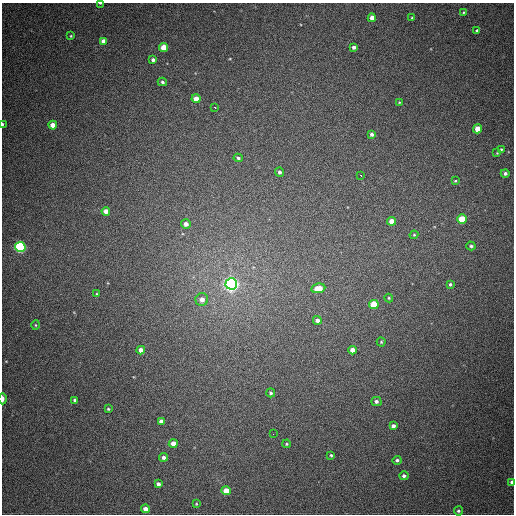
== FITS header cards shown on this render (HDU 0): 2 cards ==
NAXIS1  =                  512
NAXIS2  =                  512

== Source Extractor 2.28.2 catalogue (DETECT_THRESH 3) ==
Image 512 x 512 px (HDU 0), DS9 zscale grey, 1 PNG px = 1 image px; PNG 516 x 516 px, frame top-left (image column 1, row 512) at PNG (2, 3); each listed source drawn as its Kron ellipse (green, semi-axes under 4 px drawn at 4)
Background 504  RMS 14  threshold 42.3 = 3 sigma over >= 5 px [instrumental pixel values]
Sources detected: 64; all 64 listed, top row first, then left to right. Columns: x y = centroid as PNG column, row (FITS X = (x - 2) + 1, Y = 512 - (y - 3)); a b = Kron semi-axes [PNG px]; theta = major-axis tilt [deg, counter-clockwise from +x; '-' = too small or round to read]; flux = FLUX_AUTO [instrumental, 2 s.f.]
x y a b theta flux
100 3 3 2 - 860
463 12 3 2 - 920
372 18 4 4 - 6400
412 18 4 3 - 1100
477 31 3 3 - 1900
71 36 3 3 - 840
103 41 4 4 - 6700
164 47 4 4 - 19000
354 47 3 3 - 2700
153 60 4 3 - 2400
162 82 5 4 - 1900
196 99 4 4 - 9900
399 102 3 3 - 760
215 107 3 3 - 2300
2 124 4 2 - 1300
53 125 4 4 - 8600
478 129 4 4 - 13000
372 134 4 3 - 3000
501 149 3 3 - 1200
497 153 3 3 - 610
238 158 4 3 - 1800
280 172 4 4 - 2500
505 173 4 4 - 2500
360 175 3 2 - 3800
455 181 4 4 - 1100
106 211 4 4 - 6500
462 219 5 4 - 29000
391 221 4 4 - 8700
186 224 5 4 - 5000
414 235 4 4 - 1000
471 246 4 4 - 1900
20 247 5 5 - 160000
231 284 6 5 - 450000
450 284 4 3 - 1400
318 288 7 4 10 17000
96 294 3 3 - 830
389 298 4 3 - 1000
202 300 6 6 - 6400
374 305 5 4 - 30000
317 320 4 4 - 4400
35 325 5 3 - 1000
381 342 4 4 - 1100
141 350 4 4 - 6600
353 350 4 4 - 7900
271 393 4 4 - 1700
3 399 5 2 - 4400
75 400 4 3 - 2400
376 401 5 4 - 2700
108 409 4 3 - 1200
161 421 4 4 - 3900
393 426 4 4 - 3400
273 434 2 2 - 2600
173 444 4 4 - 9800
287 444 4 3 - 1100
331 455 3 3 - 1300
164 457 4 4 - 3400
397 460 4 4 - 2100
404 476 4 4 - 2400
512 482 4 3 - 3700
158 484 4 3 - 3400
226 491 4 4 - 13000
196 504 4 4 - 840
145 509 4 4 - 6300
458 511 4 4 - 1700
At the frame edge (FLAGS 8, measured only in part): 4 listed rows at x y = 100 3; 2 124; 3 399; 512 482